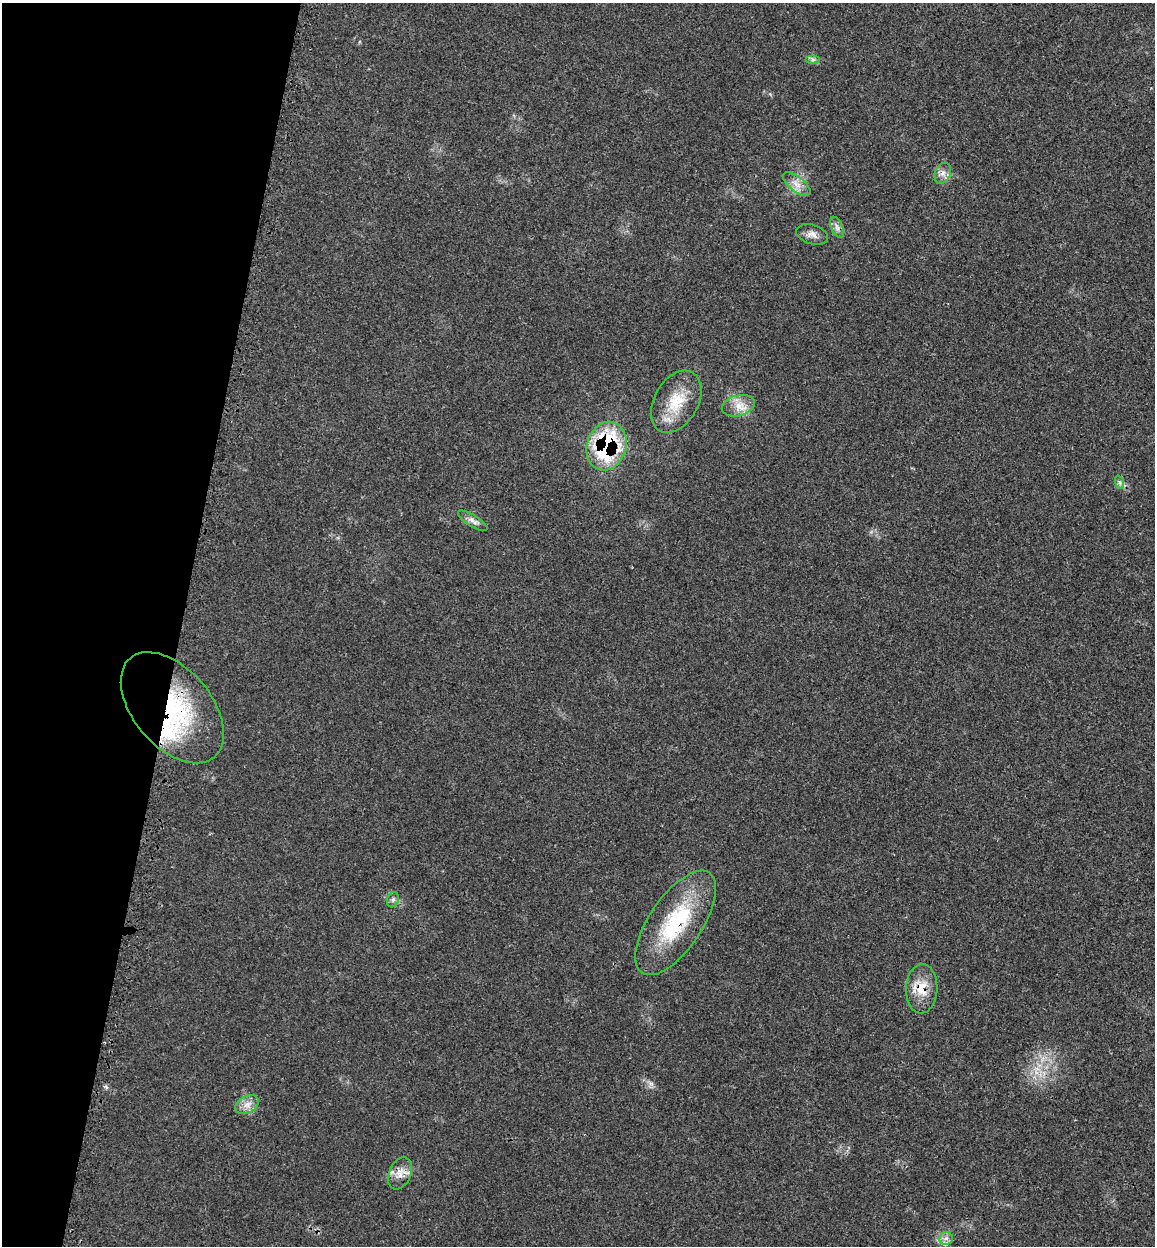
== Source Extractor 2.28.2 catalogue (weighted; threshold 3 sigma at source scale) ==
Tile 9 of 4 x 4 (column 1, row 3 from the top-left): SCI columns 199-1351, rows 1336-2579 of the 5140 x 5154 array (HDU 1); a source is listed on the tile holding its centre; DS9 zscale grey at full resolution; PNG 1157 x 1248 px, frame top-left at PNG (2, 3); each listed source drawn as its Kron ellipse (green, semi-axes under 4 px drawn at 4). Shown black and unused: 16% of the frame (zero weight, under 3 of 4 exposures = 8% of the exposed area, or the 3 px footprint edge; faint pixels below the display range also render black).
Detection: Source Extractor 2.28.2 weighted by HDU 2 'WHT'; one run over the whole footprint, this tile lists its part. Background 0.0232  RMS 0.0034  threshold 0.0153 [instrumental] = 3 sigma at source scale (4.5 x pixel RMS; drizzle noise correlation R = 1.50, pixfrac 1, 0.05/0.05 arcsec/px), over >= 5 px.
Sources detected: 19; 2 inside a brighter listed object's ellipse — not listed separately; the other 17 listed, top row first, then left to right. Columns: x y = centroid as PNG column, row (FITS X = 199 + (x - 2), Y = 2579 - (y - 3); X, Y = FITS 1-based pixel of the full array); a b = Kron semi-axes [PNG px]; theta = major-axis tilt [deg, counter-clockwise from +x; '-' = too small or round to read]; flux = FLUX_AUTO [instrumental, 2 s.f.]
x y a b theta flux
813 59 7 4 0 0.74
943 173 11 7 68 1.8
797 184 16 7 -37 2.8
837 227 11 5 -65 1.5
812 234 16 9 -17 2.2
676 402 33 22 60 11
738 406 16 10 15 3.9
606 446 25 19 73 41
1119 482 7 4 -71 0.71
473 521 17 5 -32 1.8
172 708 65 39 -49 53
393 900 8 6 70 0.88
676 923 60 26 56 29
922 989 24 15 88 7
247 1105 13 8 31 2.6
400 1173 17 11 65 3.6
946 1238 7 6 - 1.3
Overlapping masked pixels (flux is a lower limit): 4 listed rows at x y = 606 446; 172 708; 676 923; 922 989